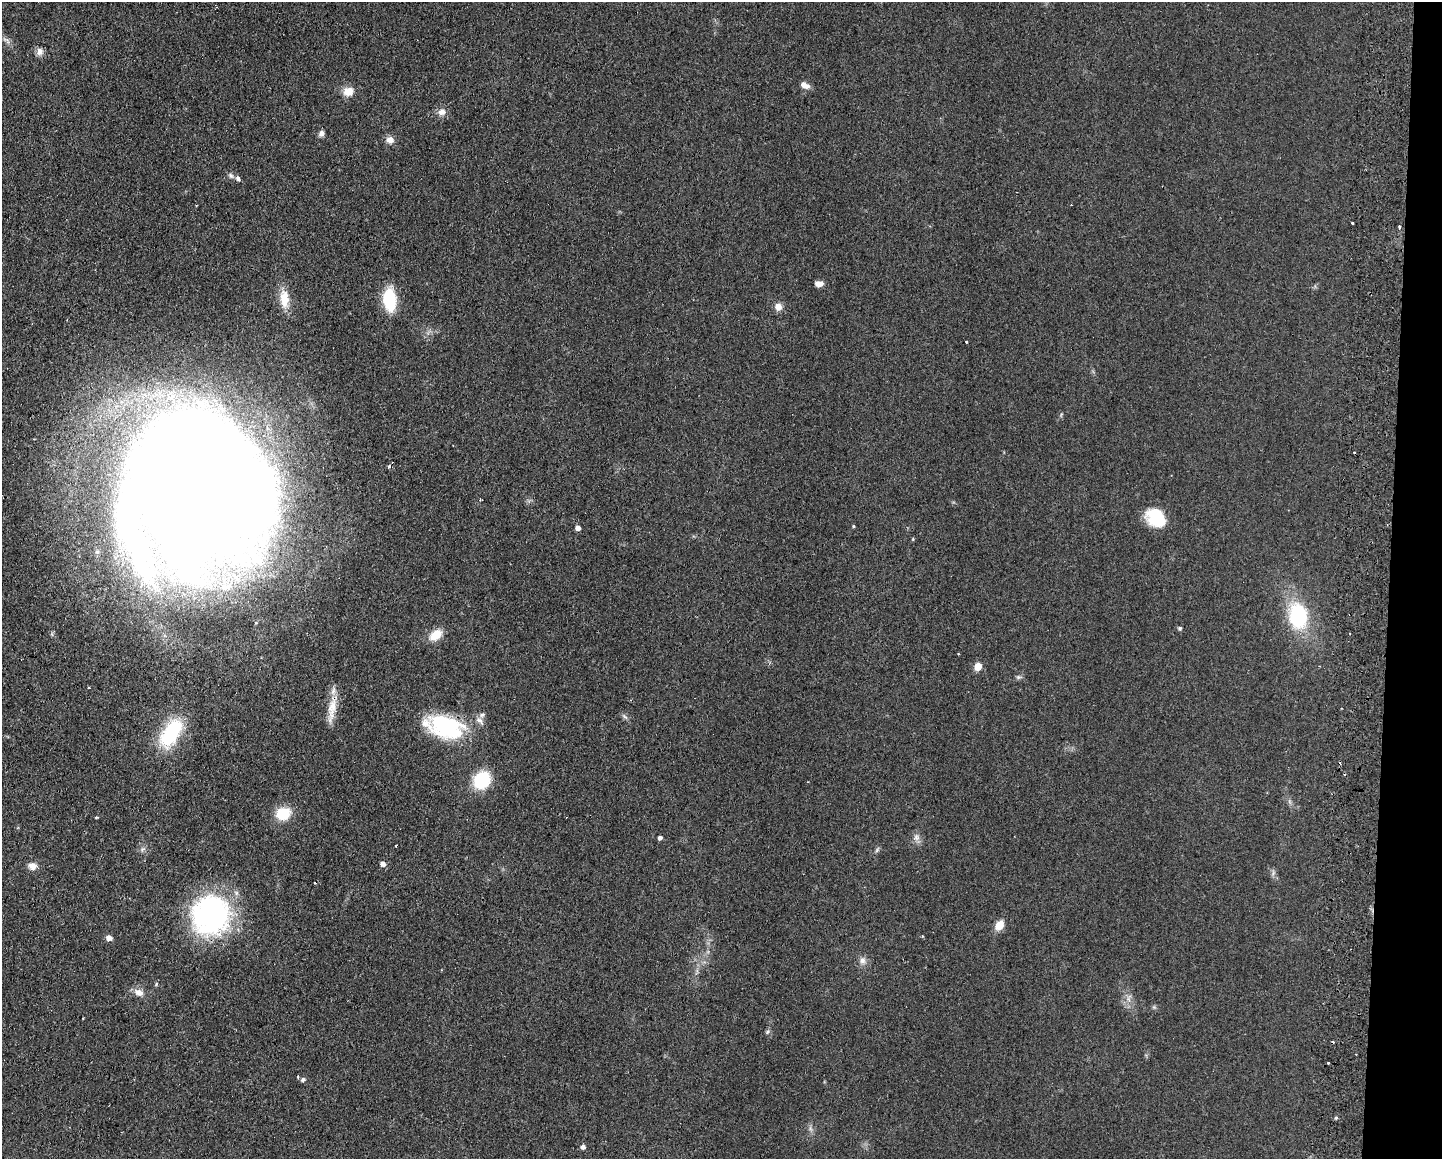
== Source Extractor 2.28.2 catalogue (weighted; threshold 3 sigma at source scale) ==
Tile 6 of 3 x 4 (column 3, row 2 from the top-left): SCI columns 3050-4489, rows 2325-3481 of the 4768 x 4648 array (HDU 1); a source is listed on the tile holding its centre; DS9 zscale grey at full resolution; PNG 1444 x 1161 px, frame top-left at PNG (2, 2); no overlay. Shown black and unused: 4% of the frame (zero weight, under 2 of 3 exposures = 3% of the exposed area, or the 3 px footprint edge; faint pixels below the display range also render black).
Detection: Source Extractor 2.28.2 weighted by HDU 2 'WHT'; one run over the whole footprint, this tile lists its part. Background 0.0805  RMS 0.0096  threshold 0.0432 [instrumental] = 3 sigma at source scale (4.5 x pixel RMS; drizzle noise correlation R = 1.50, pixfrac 1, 0.05/0.05 arcsec/px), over >= 5 px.
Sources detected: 71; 4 inside a brighter object's white glare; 7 cosmic-ray / hot-pixel residue — not listed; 2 inside a brighter listed object's ellipse — not listed separately; the other 58 listed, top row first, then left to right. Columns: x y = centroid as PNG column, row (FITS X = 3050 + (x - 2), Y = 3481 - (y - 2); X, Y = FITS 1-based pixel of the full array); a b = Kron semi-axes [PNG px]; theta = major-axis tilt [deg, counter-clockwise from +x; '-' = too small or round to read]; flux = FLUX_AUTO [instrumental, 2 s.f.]
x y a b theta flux
6 40 14 5 -40 3.6
40 51 9 8 - 5
805 85 12 7 -28 5.6
348 91 14 11 22 9.9
442 112 10 9 - 5.6
321 133 8 6 64 3.2
390 140 9 8 - 6.2
231 176 8 6 -57 2.4
238 178 7 6 - 2.4
1352 223 3 3 - 1.7
1399 227 4 3 - 5.3
819 283 8 5 0 6.1
284 299 24 12 -85 17
390 300 19 10 -87 50
778 307 8 8 - 6.6
966 342 3 2 - 1.4
193 485 159 98 -69 2800
480 500 4 2 - 1.1
1157 517 20 16 1 35
853 526 4 4 - 0.91
578 528 5 4 - 5.4
1298 616 24 17 -83 75
1180 628 5 5 - 1.8
1350 634 3 3 - 0.77
436 635 16 10 35 14
958 654 3 2 - 0.65
978 666 5 5 - 21
1019 677 7 4 17 1.8
332 707 38 10 79 17
482 715 8 6 16 2.6
625 717 9 4 -44 2.3
445 727 45 24 -15 86
171 733 31 17 58 69
482 780 15 13 53 51
283 814 13 11 18 31
96 817 4 3 - 0.95
916 837 10 9 - 4.7
660 838 4 4 - 3
396 845 3 2 - 0.87
142 849 7 5 13 2.4
877 850 7 4 46 1.7
383 864 5 5 - 4.8
32 866 10 9 - 6.5
1273 873 7 4 58 2.1
211 915 44 41 58 170
999 925 12 8 55 11
109 938 5 5 - 6.4
862 960 11 8 -88 4.8
139 992 12 8 -24 7.2
1129 998 13 4 74 4
1154 1007 5 5 - 1.4
83 1018 3 2 - 0.79
767 1032 6 4 70 1.5
1328 1063 3 3 - 1.7
298 1076 3 3 - 2.6
303 1079 5 5 - 2.5
1336 1118 5 4 - 1.4
583 1147 5 5 - 3.3
Overlapping masked pixels (flux is a lower limit): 2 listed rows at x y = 332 707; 445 727